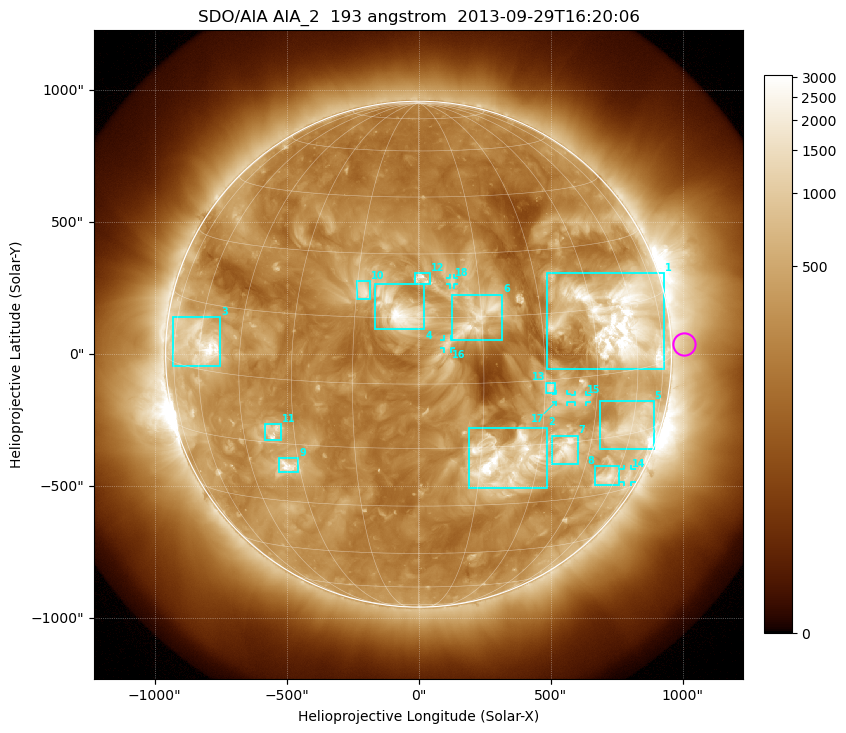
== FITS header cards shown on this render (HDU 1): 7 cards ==
TELESCOP= 'SDO/AIA'
INSTRUME= 'AIA_2'
WAVELNTH=                  193
WAVEUNIT= 'angstrom'
DATE-OBS= '2013-09-29T16:20:06.84'
CTYPE1  = 'HPLN-TAN'
CTYPE2  = 'HPLT-TAN'

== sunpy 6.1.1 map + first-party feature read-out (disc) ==
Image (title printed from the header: SDO/AIA AIA_2  193 angstrom  2013-09-29T16:20:06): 1024 x 1024 px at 2.4 arcsec/px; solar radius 958 arcsec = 399 px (full disc in frame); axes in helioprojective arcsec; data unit not stated in the header (colour bar unlabelled)
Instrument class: DISC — disc imager (sunpy class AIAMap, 193 A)
Bright regions (active regions / flare kernels): reference = the median radial profile (limb darkening/brightening removed); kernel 9 px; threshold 5 sigma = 666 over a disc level ~272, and >= 1.15x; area >= 12 px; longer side >= 10 px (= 24 arcsec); searched inside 0.97 R_sun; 18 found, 18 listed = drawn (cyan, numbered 1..; 5 of them under ~33 arcsec drawn as corner ticks so the feature stays visible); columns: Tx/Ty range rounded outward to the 5 arcsec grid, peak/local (2 s.f.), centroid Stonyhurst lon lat
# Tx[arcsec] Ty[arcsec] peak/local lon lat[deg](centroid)
1 485..930 -55..310 16 +55 +12
2 190..490 -510..-275 16 +21 -19
3 -930..-750 -45..140 12 -60 +6
4 -165..25 90..270 12 -5 +17
5 685..890 -360..-175 7.8 +61 -13
6 125..320 55..225 7 +14 +15
7 505..605 -415..-310 7.9 +37 -17
8 665..760 -495..-425 6.2 +56 -25
9 -530..-455 -450..-390 8.3 -33 -21
10 -235..-180 205..275 6 -13 +21
11 -580..-520 -330..-265 5.7 -36 -12
12 -15..45 265..310 6.5 +1 +24
13 480..520 -150..-105 5.7 +31 -2
14 775..810 -485..-435 3.5 +67 -26
15 590..635 -180..-155 3.9 +40 -5
16 95..125 20..55 3.2 +7 +9
17 520..565 -180..-150 3.9 +34 -4
18 120..135 265..290 4 +8 +23
Off-limb structures (1.02-1.3 R_sun): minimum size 162 px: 3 found; the strongest spans PA ~235..305 deg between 1.02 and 1.3 R_sun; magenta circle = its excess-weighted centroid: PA ~270 deg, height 1.05 R_sun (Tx ~1005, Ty ~35 arcsec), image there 1.5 x the reference